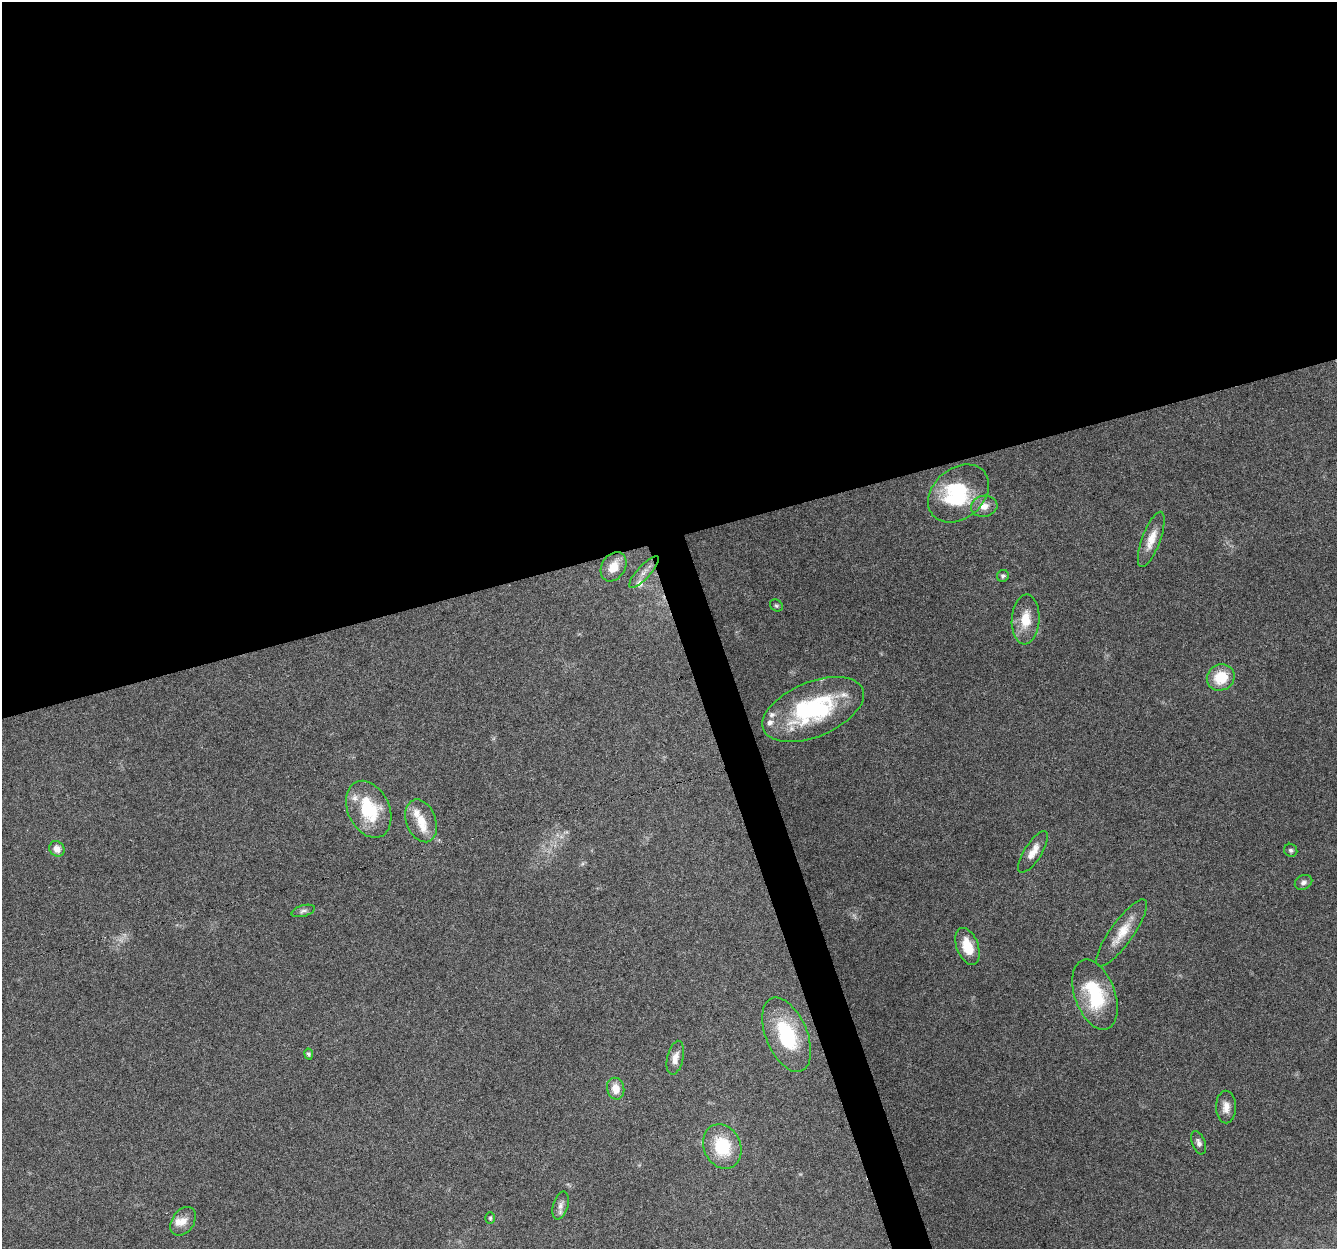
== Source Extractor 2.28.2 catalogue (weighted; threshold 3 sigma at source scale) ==
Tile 2 of 4 x 4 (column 2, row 1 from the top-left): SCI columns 1336-2670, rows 3801-5047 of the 5340 x 5160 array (HDU 1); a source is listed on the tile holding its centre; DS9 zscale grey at full resolution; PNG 1339 x 1251 px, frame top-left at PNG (2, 2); each listed source drawn as its Kron ellipse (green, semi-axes under 4 px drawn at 4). Shown black and unused: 45% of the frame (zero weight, under 4 of 8 exposures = <1% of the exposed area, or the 3 px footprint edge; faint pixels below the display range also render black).
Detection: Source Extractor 2.28.2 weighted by HDU 2 'WHT'; one run over the whole footprint, this tile lists its part. Background 0.0853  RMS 0.0039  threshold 0.0161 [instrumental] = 3 sigma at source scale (4.09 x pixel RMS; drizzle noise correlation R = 1.36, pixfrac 0.8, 0.0396/0.0396 arcsec/px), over >= 5 px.
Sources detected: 37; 1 inside a brighter object's white glare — neither listed nor drawn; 6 inside a brighter listed object's ellipse — not listed separately; the other 30 listed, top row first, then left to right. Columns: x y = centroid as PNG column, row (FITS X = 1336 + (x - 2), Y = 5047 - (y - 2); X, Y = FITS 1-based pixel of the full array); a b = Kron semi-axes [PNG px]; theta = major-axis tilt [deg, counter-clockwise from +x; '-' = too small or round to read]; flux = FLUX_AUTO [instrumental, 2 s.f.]
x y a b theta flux
958 493 34 25 40 27
984 506 13 10 12 3.6
1151 539 29 9 70 5.5
613 567 16 11 58 5.7
644 572 21 6 48 2.9
1003 576 6 5 - 0.76
776 606 7 5 -36 0.69
1026 619 25 14 86 8.1
1221 677 14 13 - 11
813 709 54 27 22 46
369 809 30 20 -65 20
421 821 22 14 -69 6.9
57 849 8 7 - 2.7
1291 850 7 6 - 0.84
1033 852 24 9 58 4.3
1303 882 9 7 26 1.3
303 911 12 5 15 1.1
1122 933 40 11 54 8
967 946 19 11 -70 8.1
1095 995 36 20 -70 24
786 1035 39 20 -67 26
309 1054 5 4 - 0.69
675 1058 17 8 77 3.1
616 1089 11 8 -75 4.5
1226 1107 16 10 -89 3.2
1199 1143 12 6 -70 1.5
722 1146 23 18 -65 16
561 1205 14 7 74 1.9
490 1218 6 5 - 0.52
183 1221 16 11 54 3.4